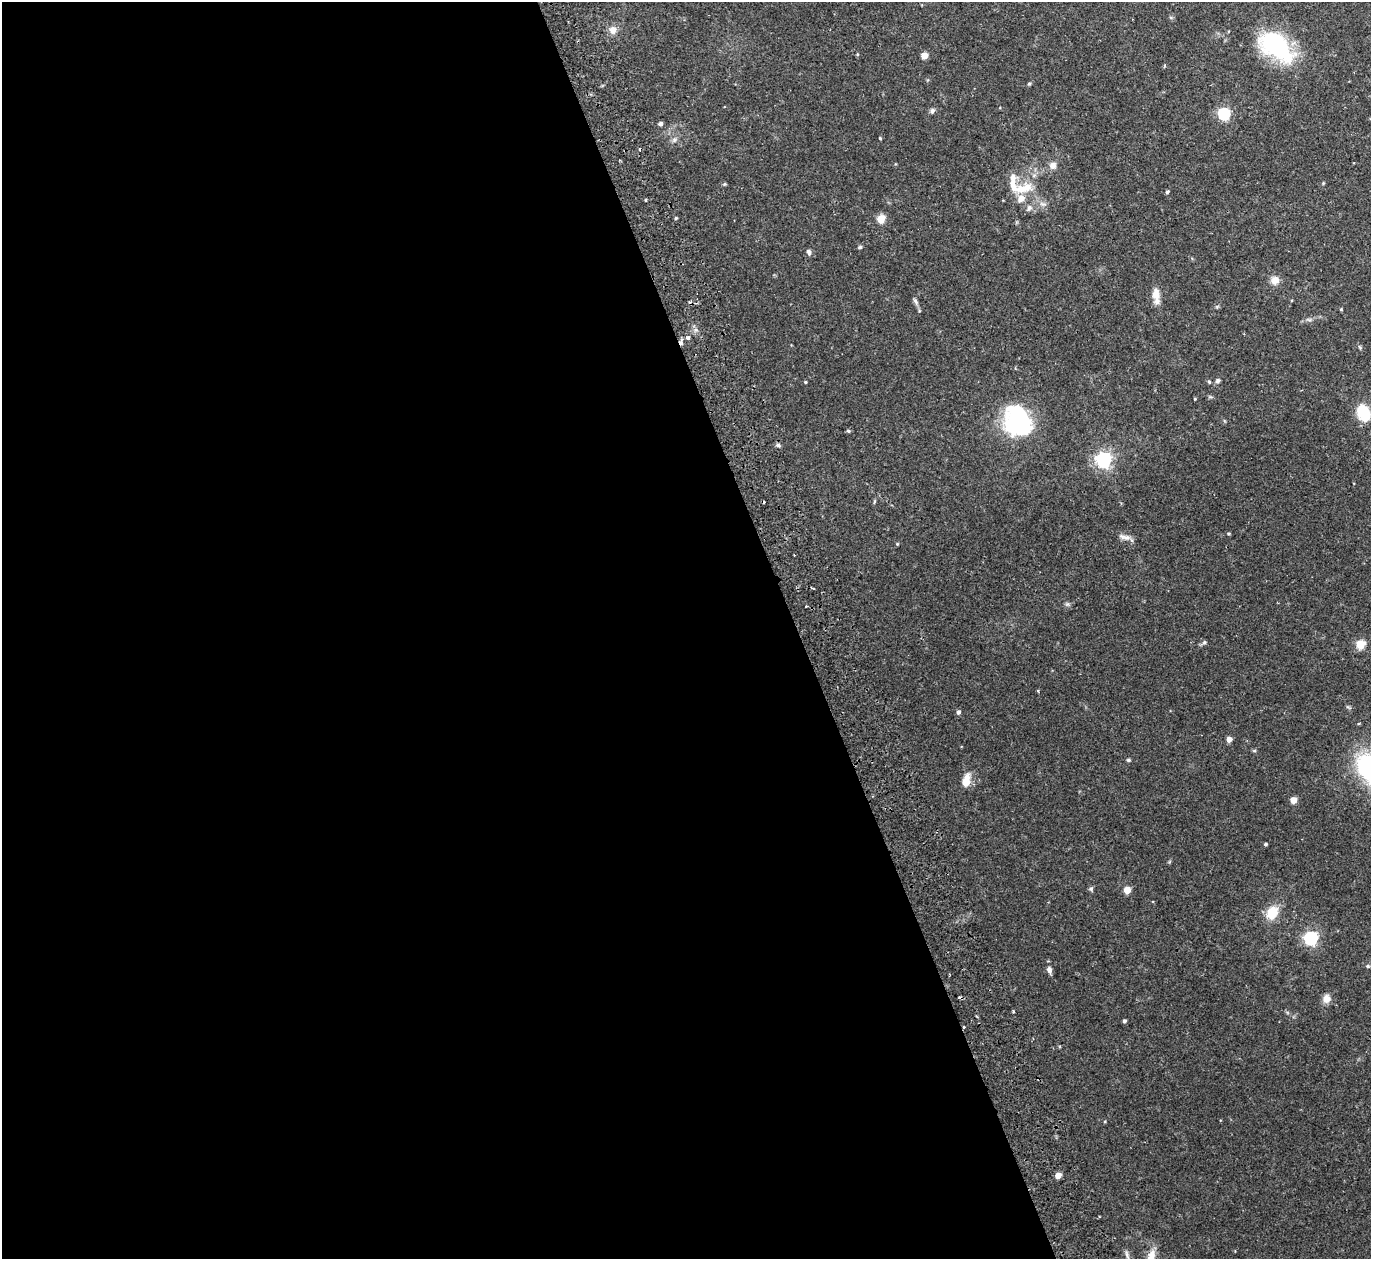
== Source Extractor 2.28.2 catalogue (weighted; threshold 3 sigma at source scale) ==
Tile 9 of 4 x 4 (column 1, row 3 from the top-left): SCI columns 56-1424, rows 1438-2694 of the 5588 x 5513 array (HDU 1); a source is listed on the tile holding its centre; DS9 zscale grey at full resolution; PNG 1373 x 1261 px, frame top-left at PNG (2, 2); no overlay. Shown black and unused: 58% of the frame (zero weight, under 2 of 3 exposures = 3% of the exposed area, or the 3 px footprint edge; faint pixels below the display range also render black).
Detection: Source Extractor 2.28.2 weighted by HDU 2 'WHT'; one run over the whole footprint, this tile lists its part. Background 0.0576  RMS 0.005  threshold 0.0227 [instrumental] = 3 sigma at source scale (4.5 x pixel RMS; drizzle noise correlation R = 1.50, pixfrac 1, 0.05/0.05 arcsec/px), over >= 5 px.
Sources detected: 71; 6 cosmic-ray / hot-pixel residue — not listed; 2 inside a brighter listed object's ellipse — not listed separately; the other 63 listed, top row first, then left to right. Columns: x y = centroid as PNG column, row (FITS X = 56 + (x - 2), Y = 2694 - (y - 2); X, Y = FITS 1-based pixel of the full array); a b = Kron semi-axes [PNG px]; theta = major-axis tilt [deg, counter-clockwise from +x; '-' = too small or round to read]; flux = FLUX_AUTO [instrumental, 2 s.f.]
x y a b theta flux
613 30 10 9 - 3.2
1276 45 38 23 -39 55
857 54 5 3 - 0.41
924 55 5 4 - 8.6
1029 84 5 4 - 0.61
932 111 6 5 - 1.3
1224 114 6 5 - 64
660 124 4 4 - 1.5
880 138 3 3 - 0.51
674 140 7 6 - 1.2
1053 165 8 8 - 2.8
1012 177 11 9 81 3.1
724 184 5 5 - 0.55
1024 188 25 11 15 9.6
1167 192 5 4 - 0.86
646 200 4 3 - 0.47
1029 208 9 6 54 1.7
676 218 4 4 - 0.54
881 219 5 5 - 17
860 247 5 4 - 0.75
809 252 7 5 -75 1.4
1275 280 11 10 - 3.6
1156 294 15 9 87 5.2
915 301 11 5 -56 1.3
697 303 4 3 - 0.67
1341 309 4 4 - 0.44
1309 319 7 4 -19 0.85
688 338 3 3 - 3
1218 380 7 5 45 1
805 382 4 3 - 0.45
1195 399 4 3 - 0.36
1364 413 13 9 -67 24
1017 421 32 26 -71 56
848 431 5 4 - 0.61
778 445 6 5 - 0.96
1103 460 6 6 - 150
1127 538 10 7 -26 2.5
897 544 5 4 - 0.47
813 588 4 2 - 0.59
1067 604 5 5 - 0.86
806 606 3 3 - 0.81
1204 642 5 5 - 0.81
1360 644 5 5 - 20
958 712 5 5 - 1.3
1229 739 4 4 - 4.3
1254 751 6 4 0 0.55
1128 760 5 4 - 0.67
1369 768 27 18 -61 59
966 780 17 9 77 5.9
1293 800 4 4 - 7.6
1265 844 4 3 - 0.79
1091 889 6 5 - 1
1127 890 5 5 - 9.3
1272 912 14 11 64 10
1311 938 6 6 - 94
1368 966 5 4 - 0.69
1049 970 7 6 - 1.9
1326 999 9 8 - 3.9
1014 1012 3 3 - 0.77
1124 1021 4 4 - 0.98
964 1027 3 2 - 0.63
1058 1175 4 4 - 5.8
1127 1255 13 4 -72 1.3
Overlapping masked pixels (flux is a lower limit): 1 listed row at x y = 964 1027
Isophote crosses this tile's border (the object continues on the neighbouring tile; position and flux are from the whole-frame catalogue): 1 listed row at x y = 1369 768